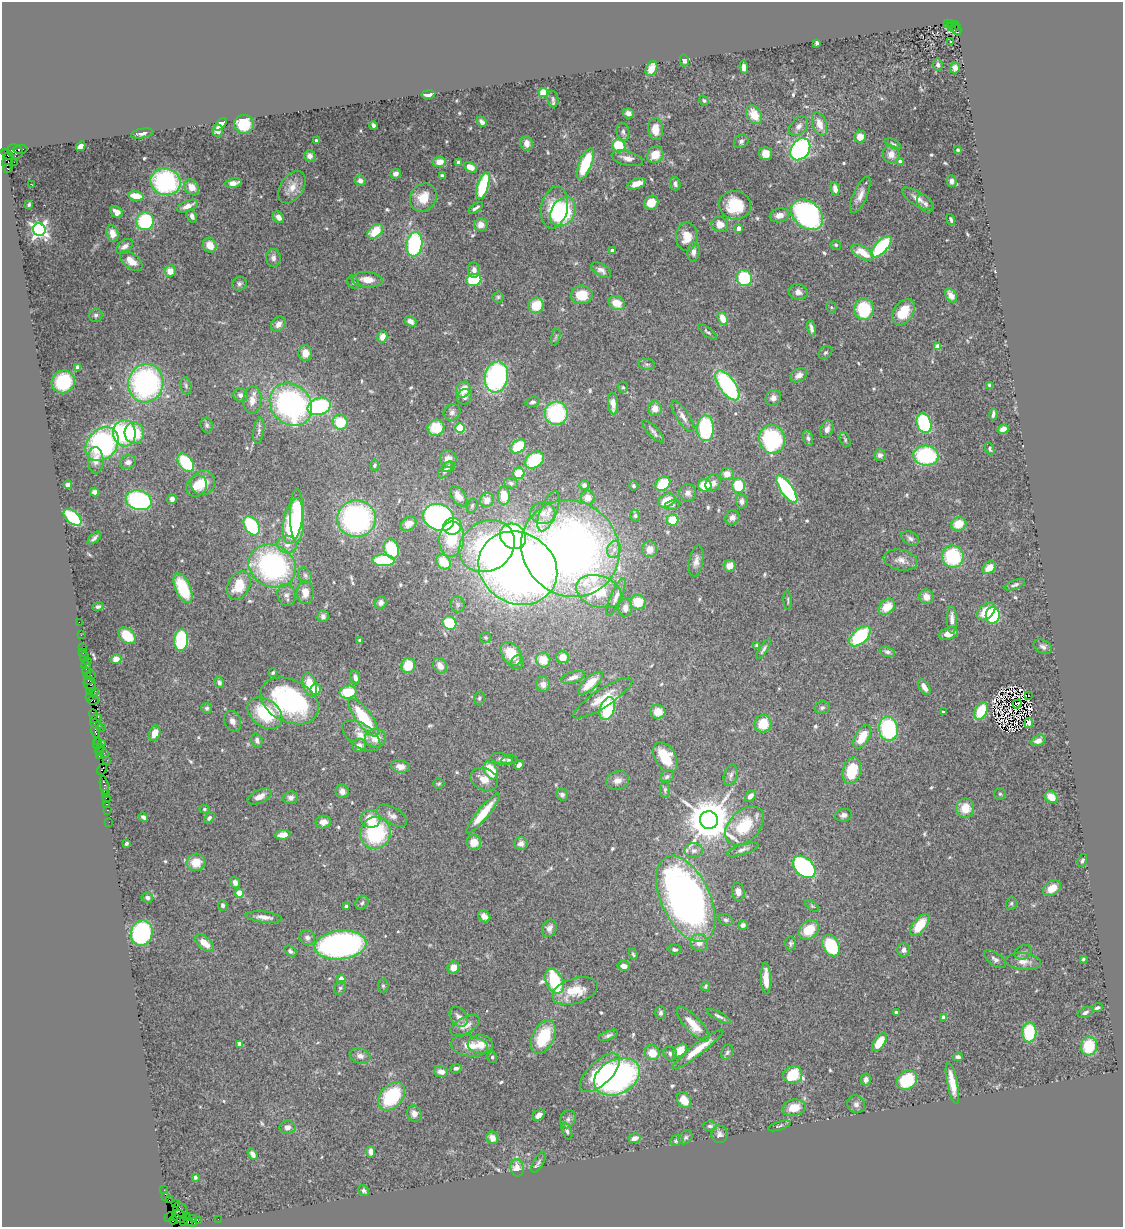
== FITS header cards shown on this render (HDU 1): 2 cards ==
NAXIS1  =                 1121
NAXIS2  =                 1225

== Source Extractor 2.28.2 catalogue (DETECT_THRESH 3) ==
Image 1121 x 1225 px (HDU 1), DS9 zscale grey, 1 PNG px = 1 image px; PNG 1125 x 1229 px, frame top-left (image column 1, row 1225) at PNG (2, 2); each listed source drawn as its Kron ellipse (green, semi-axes under 4 px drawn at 4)
Background 3.75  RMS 0.056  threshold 0.167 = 3 sigma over >= 5 px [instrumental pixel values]
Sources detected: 593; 6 with non-positive FLUX_AUTO (blend fragments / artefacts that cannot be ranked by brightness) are neither listed nor drawn; of the other 587, the 500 brightest by FLUX_AUTO listed and drawn (87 fainter detections omitted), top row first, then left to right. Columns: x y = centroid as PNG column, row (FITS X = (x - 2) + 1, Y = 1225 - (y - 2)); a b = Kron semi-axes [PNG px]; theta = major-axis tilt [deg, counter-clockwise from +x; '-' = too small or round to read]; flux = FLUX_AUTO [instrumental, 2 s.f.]
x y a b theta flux
947 24 3 2 - 710
951 24 3 3 - 400
951 27 3 3 - 350
955 27 6 2 68 440
957 30 6 3 -71 940
950 42 3 3 - 8.6
817 43 4 3 - 8.2
684 60 6 4 -75 11
938 65 6 5 - 13
651 68 8 5 66 46
744 68 6 4 -83 19
955 68 5 5 - 15
543 93 4 4 - 180
428 95 7 3 9 22
553 99 8 5 -81 9.4
704 101 5 4 - 5.8
628 113 5 5 - 20
754 115 10 7 -58 57
482 122 5 4 - 11
221 124 7 4 44 17
244 124 10 9 - 110
819 124 12 7 -71 38
373 125 4 3 - 9
799 126 11 7 46 19
655 129 11 7 -87 49
218 131 6 5 - 19
623 132 9 6 -80 11
142 133 11 4 11 14
860 137 6 6 - 39
316 140 3 3 - 10
741 141 8 6 35 11
527 143 7 6 - 29
893 144 9 4 -27 8.4
81 146 5 4 - 24
619 146 7 6 - 130
20 149 7 3 2 560
800 149 12 9 54 630
958 150 4 3 - 6.1
15 151 8 6 -32 1800
766 154 6 6 - 40
891 154 8 8 - 31
7 155 7 2 -37 610
655 155 9 7 48 58
310 156 6 6 - 17
627 158 16 7 -14 29
8 162 10 5 88 360
14 162 2 2 - 970
439 162 6 5 - 43
459 162 4 4 - 27
900 162 4 4 - 14
585 164 16 6 68 200
470 167 7 4 -29 41
8 169 3 2 - 1200
396 174 5 4 - 16
442 176 4 3 - 8
360 181 5 5 - 17
952 181 6 5 - 21
165 182 15 13 -19 490
234 183 8 4 9 22
31 184 2 2 - 710
637 184 9 5 19 49
675 184 7 5 -79 13
483 186 14 5 73 220
191 187 8 6 -48 40
292 187 18 11 55 42
835 189 7 4 -79 28
860 195 19 7 66 30
136 196 8 4 -10 70
423 198 15 12 57 69
918 199 18 7 -32 30
651 203 7 7 - 51
29 204 4 3 - 7.1
925 204 10 6 -51 12
735 205 16 14 -8 140
187 206 11 5 22 27
476 208 8 3 34 11
554 208 21 13 78 130
117 212 7 5 -36 22
563 212 15 11 57 320
780 215 10 7 13 28
807 215 18 13 -41 860
192 216 7 4 -68 14
278 217 6 5 - 22
951 220 6 3 -71 7.7
145 221 9 8 - 300
720 224 8 7 - 38
481 225 7 6 - 27
739 228 4 4 - 30
39 230 6 6 - 1500
375 231 9 6 43 85
113 233 8 5 -77 33
687 237 14 11 89 63
414 244 12 8 81 420
210 245 7 6 - 46
836 245 5 4 - 6.7
124 246 9 6 37 17
881 247 13 6 46 380
612 251 4 3 - 30
694 252 9 6 83 18
863 252 12 6 -29 70
273 258 9 7 -88 18
131 261 13 7 -38 41
474 270 8 6 -84 19
601 270 11 6 -33 20
170 271 6 5 - 44
744 278 8 7 - 200
367 280 15 7 -4 46
474 280 7 6 - 170
353 282 7 5 -54 7.7
239 284 7 6 - 10
798 292 9 8 - 21
582 295 11 9 3 83
951 295 8 5 -57 27
498 297 5 5 - 6.5
617 303 8 6 -24 59
536 305 8 7 - 89
831 307 5 5 - 6.1
864 309 11 9 -89 190
903 312 14 9 55 93
96 315 7 6 - 9.3
723 318 7 4 -70 58
411 321 6 5 - 23
278 324 8 6 54 21
811 328 8 4 -79 16
707 332 11 3 -38 8.1
382 337 6 5 - 37
556 337 9 3 77 6.5
937 346 4 4 - 53
305 353 8 6 89 39
825 353 7 5 42 8
647 364 8 5 -7 8.7
78 367 4 4 - 31
799 375 9 6 30 21
496 377 15 11 79 700
63 382 12 11 - 190
146 383 19 17 76 790
727 385 17 8 -54 530
990 385 4 3 - 8.7
186 386 8 5 -80 9.1
623 387 5 5 - 6.7
463 390 8 7 - 52
240 395 7 6 - 16
464 397 8 7 - 13
773 398 8 7 - 22
252 400 14 9 85 37
533 402 7 5 18 11
613 404 11 5 -85 37
291 405 23 19 -45 890
319 406 12 8 20 410
655 408 7 6 - 40
452 412 9 7 40 14
556 413 11 11 - 360
993 414 6 3 86 10
683 416 18 6 -56 25
340 422 7 7 - 120
924 423 10 7 -71 430
207 425 7 6 - 9.6
436 428 8 8 - 82
460 428 5 4 - 220
705 428 13 8 -89 330
827 429 9 6 66 19
1003 429 6 4 32 22
259 431 13 5 82 13
653 431 14 5 -46 14
124 433 13 11 -84 310
134 433 11 9 -80 140
808 438 8 5 -75 9.9
772 439 14 13 - 370
845 440 8 5 -65 7
102 444 19 14 47 710
518 446 8 6 37 130
990 449 7 4 -67 5.8
880 455 6 5 - 15
926 456 12 10 -6 410
448 459 9 8 - 34
96 460 13 8 -87 33
534 460 10 7 38 160
128 462 8 6 16 17
186 463 10 6 -53 230
375 465 5 4 - 6.7
448 467 7 5 27 12
445 470 9 5 51 15
519 473 6 5 - 110
727 474 6 6 - 33
203 483 13 11 54 63
511 483 7 5 -19 8.4
713 483 9 7 62 21
663 484 8 6 41 130
68 485 4 4 - 13
584 485 5 4 - 16
705 485 6 6 - 120
196 486 11 10 - 45
633 486 5 4 - 6.8
738 486 7 6 - 130
787 489 16 6 -55 410
94 492 5 4 - 11
688 493 8 8 - 19
458 496 11 6 -56 37
504 496 9 6 -88 78
588 498 7 6 - 40
172 499 5 5 - 16
139 500 13 9 -16 510
487 500 7 7 - 34
667 501 9 6 29 78
742 501 7 6 - 15
672 505 8 4 13 7.1
472 506 7 5 74 7.2
549 511 21 8 68 37
543 513 12 11 - 38
297 516 27 7 -89 290
635 516 6 4 -89 6.7
73 517 11 6 -42 270
439 517 16 13 -24 1000
732 518 7 7 - 19
356 519 19 18 - 790
673 520 6 6 - 92
293 521 23 9 78 390
408 524 8 6 32 36
959 524 8 6 16 78
252 526 10 7 -57 250
452 526 9 8 - 120
513 536 14 11 -38 710
94 538 8 3 42 11
910 538 9 6 -28 13
452 539 17 12 86 160
287 544 10 9 - 28
487 546 29 24 32 490
391 549 10 7 -67 180
570 549 50 47 -39 2900
614 549 9 6 74 20
650 549 8 7 - 35
953 556 11 10 - 260
383 560 11 6 -3 250
900 560 17 10 -11 30
696 561 16 7 79 26
444 562 8 6 -51 99
272 566 24 20 -26 780
730 566 6 5 - 39
518 568 41 35 -29 3600
989 568 8 5 41 47
305 575 8 6 -59 11
1015 585 10 4 21 11
239 586 15 10 62 100
183 588 16 7 -66 170
305 592 12 8 -89 40
599 592 23 15 -19 210
286 595 11 9 -74 20
616 597 20 5 67 26
926 597 7 7 - 31
788 600 10 3 -86 6
638 602 7 7 - 95
381 603 6 6 - 17
458 604 8 7 - 11
98 607 5 4 - 8.6
887 607 9 6 39 71
625 608 9 7 86 28
986 611 11 6 41 93
993 615 8 7 - 200
323 616 6 6 - 13
952 620 14 5 -88 31
79 622 2 2 - 44
449 623 7 6 - 170
949 634 10 5 16 35
81 635 2 2 - 47
127 636 10 7 -42 93
860 636 13 7 43 300
486 637 6 5 - 6.1
181 640 11 7 87 320
359 640 4 4 - 5.8
756 645 4 3 - 6.2
82 647 2 2 - 120
1043 647 10 6 -27 13
763 649 11 3 57 11
887 652 8 5 -18 12
83 653 3 2 - 160
511 654 13 9 -53 93
84 656 4 3 - 390
563 657 6 6 - 44
116 659 5 5 - 34
543 660 7 7 - 68
87 661 4 2 - 64
517 662 7 6 - 11
86 665 4 2 - 110
408 665 7 7 - 95
440 666 8 6 -59 32
86 672 5 4 - 500
273 673 5 3 - 6.1
91 675 5 2 - 240
87 676 3 2 - 210
355 677 7 4 -74 19
573 677 12 5 18 24
88 680 4 3 - 560
219 682 6 4 -72 10
590 683 15 6 42 83
90 684 7 5 -46 1200
543 684 8 7 - 21
310 685 12 6 -74 94
924 687 9 5 -58 27
315 689 6 5 - 51
95 691 2 2 - 200
89 692 3 2 - 220
348 692 8 6 11 120
1028 696 2 2 - 19
90 697 3 2 - 250
479 698 7 5 78 8.1
603 698 35 9 33 72
93 700 5 3 - 410
290 701 31 21 -27 610
1017 704 5 2 - 7.1
207 708 5 5 - 7.8
822 708 8 6 13 9.1
607 709 12 7 71 380
981 711 9 6 64 130
658 712 7 7 - 50
943 712 3 3 - 8.4
265 713 19 13 -38 190
93 714 5 3 - 590
363 717 23 8 -54 210
96 718 6 4 18 1200
232 721 11 8 -64 19
1029 723 5 4 - 8.3
96 724 7 4 -33 450
763 724 9 8 - 87
101 728 4 3 - 430
888 729 12 9 -83 340
95 732 7 3 -77 890
155 733 8 5 71 32
361 736 21 11 -34 50
862 737 13 6 59 89
376 738 10 9 - 49
97 740 3 2 - 380
257 740 7 5 -71 16
1038 741 8 5 20 22
101 743 3 3 - 480
97 744 5 3 - 550
359 746 7 6 - 19
100 750 6 4 75 1100
104 753 3 2 - 160
100 756 4 3 - 320
665 757 17 10 -58 120
501 759 11 5 -13 14
107 760 2 2 - 64
509 760 8 4 10 6.7
519 765 5 4 - 15
400 766 9 6 -11 26
102 769 6 3 61 290
491 770 9 6 -60 120
852 771 13 9 75 130
731 775 11 6 74 14
667 777 7 6 - 10
484 779 14 10 -24 47
618 781 12 9 20 27
439 784 6 5 - 5.8
104 785 9 3 -81 690
665 790 8 5 -88 8.2
342 791 7 6 - 22
106 794 4 3 - 470
1000 794 6 6 - 6.6
562 795 6 5 - 10
750 796 6 4 48 20
259 797 13 6 25 30
1051 797 7 5 -36 51
106 798 2 2 - 200
290 798 7 6 - 15
106 804 3 2 - 200
965 808 9 9 - 69
204 809 5 4 - 5.8
107 810 3 2 - 300
483 813 25 5 51 99
843 815 8 6 11 13
392 816 17 8 -30 23
143 817 5 3 - 10
209 818 6 4 47 9.9
371 819 10 8 -21 82
709 820 9 9 - 16000
109 822 2 2 - 88
323 822 8 6 6 25
744 826 23 15 46 160
376 833 16 15 - 340
283 835 8 5 4 32
474 842 7 7 - 40
126 843 4 3 - 7
521 844 7 6 - 17
743 849 16 5 18 17
694 851 9 7 0 17
1082 860 7 4 69 9.1
196 862 9 9 - 62
804 867 13 9 -44 590
235 882 6 5 - 17
1052 888 10 7 31 57
738 892 9 6 -81 23
239 893 4 4 - 100
147 898 6 5 - 11
686 899 46 24 -65 2100
362 903 7 6 - 8.7
1011 903 6 5 - 7.3
223 905 5 4 - 11
346 906 3 3 - 9.4
812 906 8 4 -36 5.9
484 916 7 5 -44 16
264 917 18 5 -6 27
726 920 7 5 -19 8.9
743 925 5 4 - 13
920 925 13 6 50 110
549 928 9 7 67 18
809 930 11 8 42 92
142 933 13 11 75 440
307 938 8 7 - 18
699 942 9 8 - 37
205 943 11 6 -40 56
791 943 7 5 87 8.5
340 945 26 14 5 1100
831 946 11 8 -61 240
675 949 7 5 -4 11
904 950 7 6 - 15
290 951 6 4 -35 11
1023 952 9 6 23 12
633 954 6 3 -69 5.7
995 959 12 6 -36 15
1083 959 4 4 - 6.1
1023 962 18 8 -6 38
624 966 6 5 - 26
453 967 6 5 - 35
766 978 15 5 -87 56
341 979 4 4 - 57
554 981 13 8 -65 300
383 986 6 5 - 7
706 986 5 4 - 6.5
340 988 7 5 62 7
575 991 23 12 17 100
1097 1008 5 3 - 8.6
896 1012 3 3 - 8.9
1085 1012 8 5 24 9.7
661 1013 6 5 - 9.6
719 1016 13 3 -28 11
459 1017 11 7 -54 20
944 1017 4 4 - 49
693 1024 22 8 -47 67
465 1025 16 8 26 41
1029 1032 10 7 88 180
608 1035 10 4 21 11
543 1037 18 10 64 170
879 1042 10 5 57 70
240 1044 4 4 - 43
480 1044 13 9 -6 50
469 1046 19 10 -8 58
1089 1046 9 8 - 130
698 1049 31 6 37 85
680 1050 8 5 44 77
652 1052 8 7 - 65
727 1052 8 5 67 10
670 1054 7 6 - 11
360 1056 10 7 -19 20
492 1057 6 4 -77 6.8
958 1057 5 4 - 13
456 1068 6 4 7 11
441 1072 7 5 -8 24
600 1073 25 11 43 180
793 1075 9 8 - 170
617 1077 24 17 27 1100
866 1080 6 5 - 15
907 1080 11 9 37 190
952 1083 21 5 -79 53
391 1096 16 11 47 220
684 1100 8 6 -54 55
856 1104 9 8 - 17
794 1108 11 8 12 61
414 1114 8 7 - 24
539 1115 6 4 39 20
568 1119 9 7 66 15
710 1126 7 5 -1 8.8
779 1126 11 3 18 6.6
287 1127 8 6 8 17
567 1131 9 4 -70 9.3
719 1134 9 8 - 15
686 1137 7 6 - 9.7
492 1138 6 5 - 30
635 1138 6 5 - 27
676 1140 6 5 - 8.5
371 1152 6 4 -83 18
253 1154 6 4 -57 14
539 1162 11 5 61 9.8
517 1168 9 6 -79 50
195 1177 4 3 - 15
164 1190 2 2 - 61
364 1190 6 5 - 10
165 1197 4 3 - 630
169 1200 2 2 - 150
175 1204 3 2 - 150
181 1210 8 6 -45 1800
179 1216 7 6 - 810
186 1216 4 3 - 550
169 1217 5 2 - 120
193 1218 3 2 - 170
218 1219 2 2 - 71
173 1220 4 3 - 160
184 1221 3 2 - 180
188 1221 4 3 - 330
198 1221 2 2 - 100
192 1222 5 3 - 360
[87 fainter detections neither listed nor drawn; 6 non-positive-flux detections neither listed nor drawn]